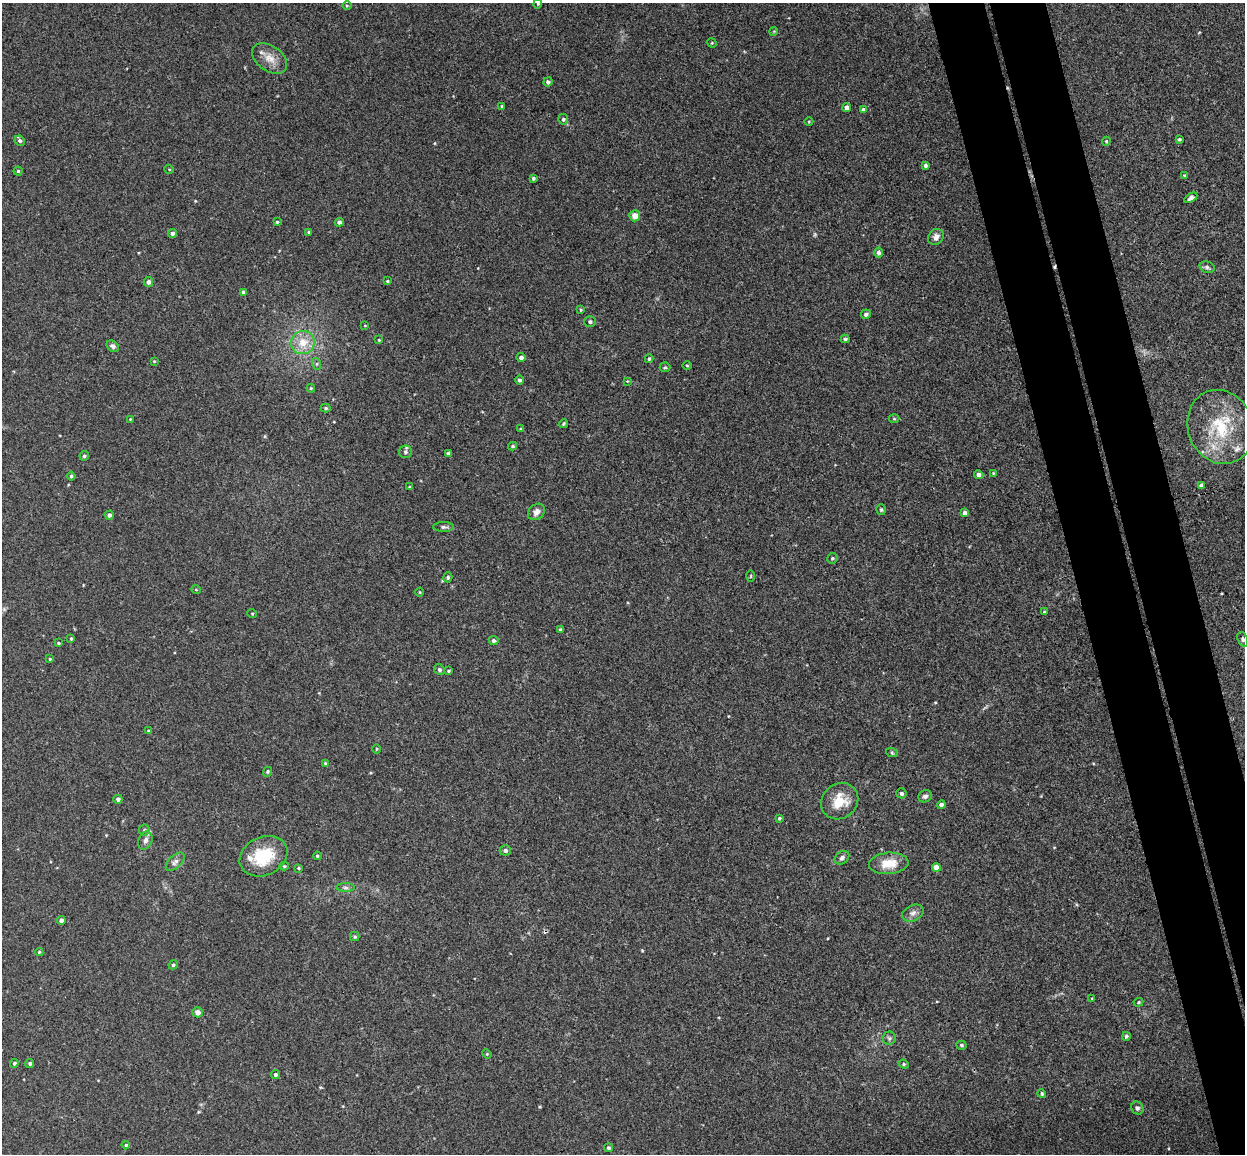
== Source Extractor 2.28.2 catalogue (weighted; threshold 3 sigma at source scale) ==
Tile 6 of 4 x 4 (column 2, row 2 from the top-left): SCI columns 1300-2542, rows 2456-3607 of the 5086 x 5029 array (HDU 1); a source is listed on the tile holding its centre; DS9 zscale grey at full resolution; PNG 1247 x 1156 px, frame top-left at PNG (2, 3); each listed source drawn as its Kron ellipse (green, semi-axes under 4 px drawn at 4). Shown black and unused: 8% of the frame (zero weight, under 3 of 4 exposures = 5% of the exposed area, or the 3 px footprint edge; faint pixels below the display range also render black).
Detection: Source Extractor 2.28.2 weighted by HDU 2 'WHT'; one run over the whole footprint, this tile lists its part. Background 0.0427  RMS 0.0043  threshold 0.0192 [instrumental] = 3 sigma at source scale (4.5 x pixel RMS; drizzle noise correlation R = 1.50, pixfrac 1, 0.05/0.05 arcsec/px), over >= 5 px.
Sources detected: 130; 2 cosmic-ray / hot-pixel residue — neither listed nor drawn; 2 inside a brighter listed object's ellipse — not listed separately; the other 126 listed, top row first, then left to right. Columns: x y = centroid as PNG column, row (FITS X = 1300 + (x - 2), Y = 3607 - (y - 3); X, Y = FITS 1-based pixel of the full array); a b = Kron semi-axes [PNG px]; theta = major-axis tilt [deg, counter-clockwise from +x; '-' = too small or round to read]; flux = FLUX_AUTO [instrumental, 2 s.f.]
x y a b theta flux
538 4 5 4 - 0.49
347 5 5 3 - 0.43
774 31 4 3 - 0.35
712 43 5 4 - 0.37
270 58 19 12 -35 5.3
548 82 4 4 - 0.99
502 106 4 4 - 0.44
847 108 4 4 - 2
863 110 4 4 - 1.4
563 119 5 5 - 0.74
809 122 4 3 - 0.35
1179 139 3 3 - 0.71
20 141 5 5 - 1.1
1106 141 5 4 - 0.5
925 165 4 3 - 0.94
169 169 5 3 - 0.35
18 171 4 4 - 0.53
1185 176 4 3 - 0.44
533 178 4 4 - 0.84
1191 198 7 4 31 1.5
635 216 5 5 - 3.8
277 222 4 4 - 0.57
339 222 4 4 - 1.2
309 232 4 3 - 0.59
172 233 4 4 - 1.6
936 237 8 7 - 2.2
878 253 5 4 - 1.4
1207 267 8 5 -16 1
387 281 4 3 - 0.45
148 282 5 4 - 1.4
243 292 4 4 - 1.5
581 310 3 3 - 0.44
866 314 5 4 - 1.3
590 322 6 5 - 0.83
365 325 4 2 - 0.28
845 339 4 4 - 0.84
379 340 4 4 - 0.46
303 343 12 11 - 6.9
113 346 7 5 -40 1.4
521 358 4 4 - 1.5
649 359 4 3 - 0.62
154 361 3 3 - 0.34
317 364 6 4 -72 0.6
687 365 5 3 - 0.44
665 367 5 4 - 0.55
519 380 4 4 - 0.87
627 381 3 3 - 0.44
311 388 4 4 - 0.41
326 408 5 4 - 0.56
130 419 3 3 - 0.34
894 419 5 3 - 0.45
564 423 4 2 - 0.44
1220 427 38 32 -69 28
521 429 4 3 - 0.48
513 446 4 3 - 0.59
405 452 6 6 - 1.2
448 453 3 3 - 0.92
84 456 5 4 - 0.75
993 473 3 2 - 0.34
979 475 4 4 - 1.5
71 476 4 4 - 0.59
1201 485 4 4 - 1.4
410 487 4 3 - 0.63
881 510 5 5 - 0.74
536 512 9 7 42 2.3
965 513 4 4 - 2.2
109 515 4 4 - 1.2
443 527 10 5 -1 1
832 558 5 5 - 0.68
751 576 5 3 - 0.37
448 577 5 4 - 0.71
196 590 5 3 - 0.33
420 592 4 3 - 0.35
1044 612 3 3 - 0.49
252 613 5 3 - 0.36
561 630 4 3 - 1.1
71 639 4 3 - 0.56
1243 639 7 5 -68 0.91
494 641 5 4 - 0.89
58 643 4 3 - 0.52
50 659 4 3 - 0.45
439 670 5 5 - 0.87
449 671 3 3 - 0.43
148 731 4 3 - 0.4
377 749 5 3 - 0.36
892 753 6 4 -19 0.52
325 763 4 3 - 0.49
268 772 5 4 - 0.55
901 793 5 5 - 0.96
925 796 7 6 - 1.2
118 799 4 4 - 1.3
840 801 19 17 40 9.7
941 805 4 4 - 1.6
779 818 4 3 - 0.62
144 830 5 5 - 0.71
145 840 9 6 66 1.8
505 850 5 5 - 1.2
264 856 25 19 26 17
317 856 4 3 - 0.43
842 858 8 6 38 1.2
175 862 11 6 45 1.6
889 863 20 10 4 7.9
284 866 4 4 - 0.51
936 867 4 4 - 3
299 868 4 3 - 0.51
345 888 9 4 -1 1.1
913 913 11 7 26 2
61 920 4 4 - 2.1
355 937 4 4 - 0.62
39 952 4 4 - 0.51
173 965 5 4 - 0.76
1092 998 4 2 - 0.32
1138 1002 5 4 - 0.47
198 1012 5 5 - 2.4
1126 1036 4 4 - 0.83
889 1038 6 6 - 0.92
961 1045 5 4 - 0.72
487 1054 5 4 - 0.42
14 1063 4 4 - 0.59
30 1063 4 4 - 0.86
904 1064 5 4 - 0.58
275 1075 4 4 - 0.98
1042 1094 4 4 - 0.65
1137 1108 7 5 -60 1
126 1145 4 4 - 0.52
608 1148 4 4 - 0.84
Isophote crosses this tile's border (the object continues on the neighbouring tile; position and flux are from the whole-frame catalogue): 1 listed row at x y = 538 4